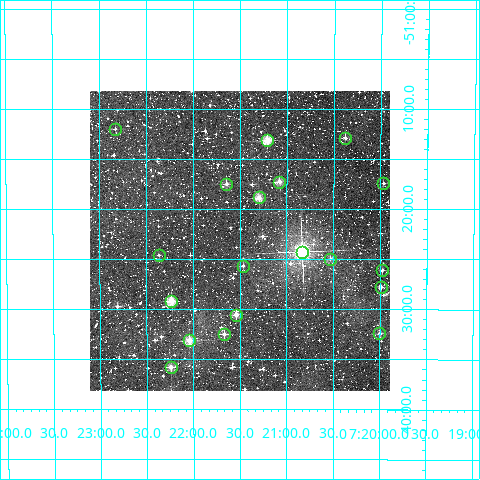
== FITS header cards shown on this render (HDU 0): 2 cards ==
NAXIS1  =                  300
NAXIS2  =                  300

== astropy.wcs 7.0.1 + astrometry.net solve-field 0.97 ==
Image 300 x 300 px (HDU 0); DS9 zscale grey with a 90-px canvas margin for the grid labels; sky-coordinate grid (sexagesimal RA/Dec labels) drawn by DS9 from the SOLVED WCS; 19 Tycho-2 reference stars matched to detected sources circled (green)
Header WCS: RA---TAN/DEC--TAN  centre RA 07:21:30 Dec -51:23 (110.37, -51.39 deg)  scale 6 arcsec/px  FOV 30.0' x 30.0'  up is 0 deg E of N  parity normal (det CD < 0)
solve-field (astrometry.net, Tycho-2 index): VERIFIED the header's WCS against the Tycho-2 star catalogue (verified at 2 index scales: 13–19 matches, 0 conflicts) and refined it, rather than solving blind
Solved WCS: RA---TAN-SIP/DEC--TAN-SIP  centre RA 07:21:30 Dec -51:23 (110.38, -51.39 deg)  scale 6.01 arcsec/px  FOV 30.0' x 30.0'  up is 0 deg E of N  parity normal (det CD < 0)
The solver's refit moves the header's centre by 0.54 arcsec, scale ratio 1.001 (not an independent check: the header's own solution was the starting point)
Tycho-2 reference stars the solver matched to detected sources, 19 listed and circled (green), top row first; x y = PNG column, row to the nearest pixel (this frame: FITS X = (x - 90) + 1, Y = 300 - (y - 91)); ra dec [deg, ICRS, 3 dp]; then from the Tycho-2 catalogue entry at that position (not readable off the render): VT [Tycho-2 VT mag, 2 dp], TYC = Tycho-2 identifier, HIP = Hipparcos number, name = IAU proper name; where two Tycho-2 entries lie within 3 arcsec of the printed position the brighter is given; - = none
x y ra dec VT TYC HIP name
115 129 110.707 -51.200 11.89 8132-156-1 - -
345 138 110.094 -51.215 11.04 8132-626-1 - -
267 140 110.302 -51.220 9.85 8132-606-1 - -
279 182 110.269 -51.288 10.61 8132-138-1 - -
383 183 109.992 -51.290 11.52 8132-86-1 - -
226 184 110.410 -51.292 11.02 8132-1724-1 - -
259 197 110.324 -51.315 10.00 8132-322-1 - -
302 252 110.208 -51.405 6.80 8132-706-1 35603 -
159 255 110.592 -51.410 11.64 8132-90-1 - -
330 259 110.133 -51.417 11.76 8132-158-1 - -
243 266 110.365 -51.428 11.47 8132-874-1 - -
382 270 109.995 -51.436 12.04 8132-1944-1 - -
381 287 109.996 -51.462 11.35 8132-1920-1 35531 -
171 301 110.558 -51.487 9.51 8132-1807-1 35728 -
236 315 110.385 -51.510 10.63 8132-1703-1 - -
379 333 110.000 -51.541 10.88 8132-1641-1 - -
224 334 110.417 -51.542 11.28 8132-1511-1 - -
189 340 110.511 -51.553 10.13 8132-1605-1 - -
171 367 110.560 -51.597 10.47 8132-1275-1 - -